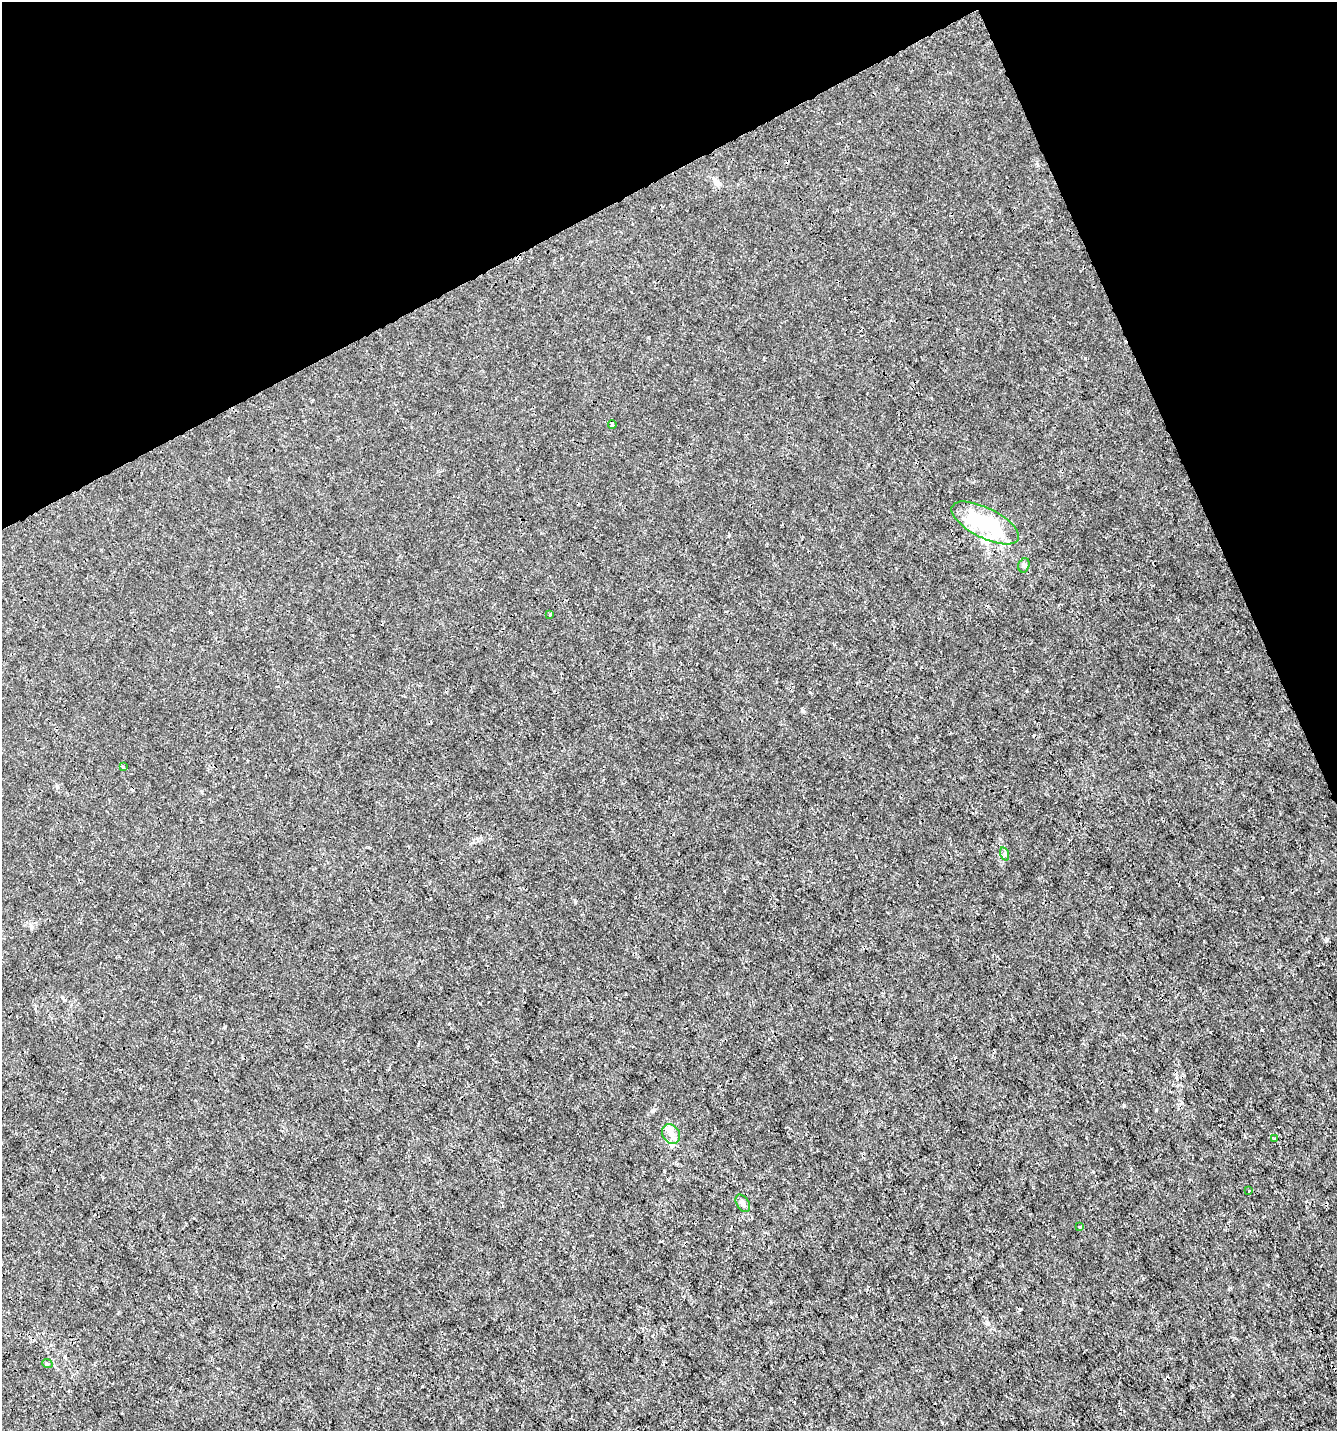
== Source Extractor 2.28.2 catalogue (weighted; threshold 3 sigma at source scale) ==
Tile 3 of 4 x 4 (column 3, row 1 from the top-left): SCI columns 2769-4103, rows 4292-5720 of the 5595 x 5720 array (HDU 1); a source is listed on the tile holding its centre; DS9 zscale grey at full resolution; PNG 1339 x 1433 px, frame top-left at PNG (2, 2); each listed source drawn as its Kron ellipse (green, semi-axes under 4 px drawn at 4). Shown black and unused: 21% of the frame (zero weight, under 3 of 4 exposures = <1% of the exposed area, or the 3 px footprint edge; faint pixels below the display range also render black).
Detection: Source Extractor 2.28.2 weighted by HDU 2 'WHT'; one run over the whole footprint, this tile lists its part. Background 3.30e-04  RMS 9.5e-04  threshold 0.00425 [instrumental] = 3 sigma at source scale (4.5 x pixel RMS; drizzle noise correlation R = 1.50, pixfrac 1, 0.0396/0.0396 arcsec/px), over >= 5 px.
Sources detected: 16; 1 cosmic-ray / hot-pixel residue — neither listed nor drawn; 3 inside a brighter listed object's ellipse — not listed separately; the other 12 listed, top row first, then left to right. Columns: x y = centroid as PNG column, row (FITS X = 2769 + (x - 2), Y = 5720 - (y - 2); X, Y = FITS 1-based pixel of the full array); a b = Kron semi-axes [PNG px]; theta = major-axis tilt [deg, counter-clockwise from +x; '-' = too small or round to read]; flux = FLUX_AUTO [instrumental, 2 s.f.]
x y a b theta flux
612 425 4 3 - 0.26
985 523 37 15 -27 9
1024 565 7 5 73 0.2
550 615 3 3 - 0.1
123 767 4 3 - 0.13
1005 854 7 4 -72 0.17
671 1134 10 8 -56 0.67
1275 1139 3 3 - 0.18
1249 1191 3 3 - 0.16
743 1203 9 6 -57 0.41
1080 1226 3 3 - 0.11
47 1363 5 3 - 0.12
Unlisted compact peaks at least as high as the median listed source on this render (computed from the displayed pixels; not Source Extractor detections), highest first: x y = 1124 1105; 653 1110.